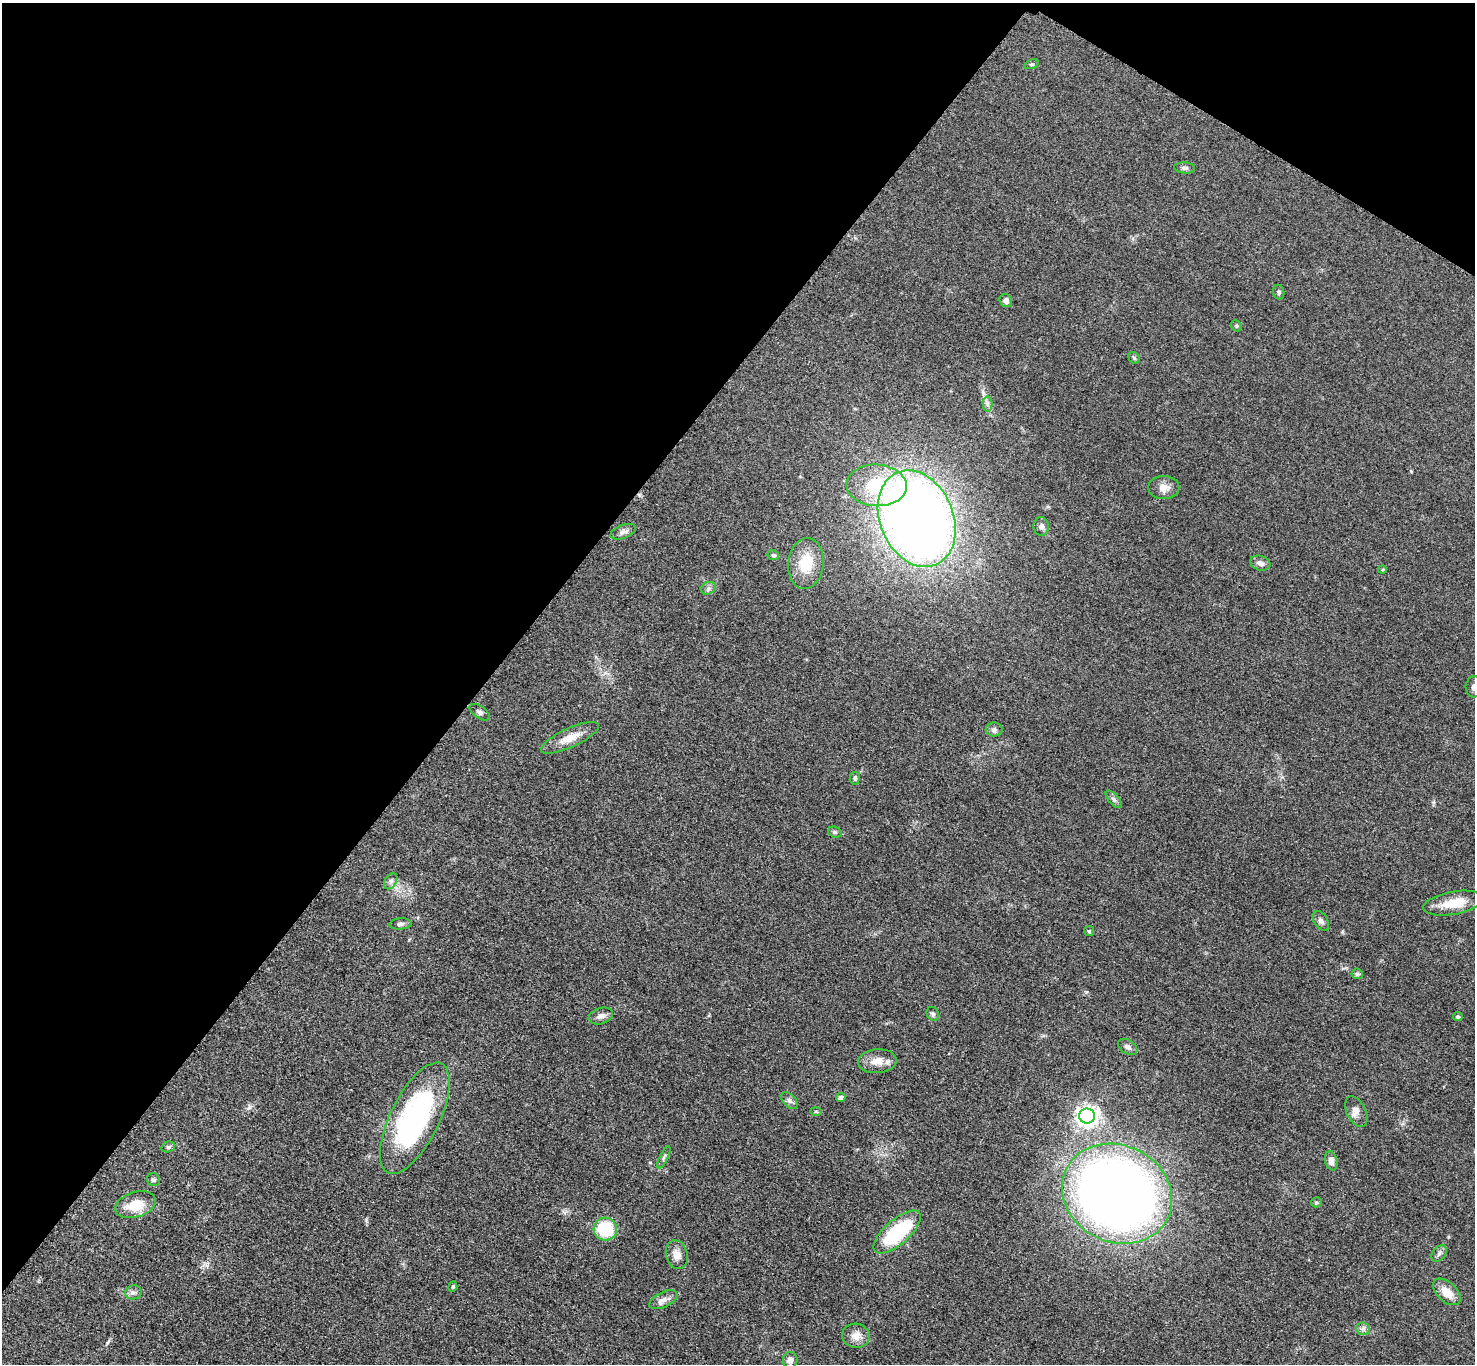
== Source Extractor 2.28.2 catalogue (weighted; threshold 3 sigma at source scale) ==
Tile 2 of 4 x 4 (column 2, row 1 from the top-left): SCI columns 1485-2957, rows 4251-5612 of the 5911 x 5916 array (HDU 1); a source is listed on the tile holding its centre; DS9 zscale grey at full resolution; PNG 1477 x 1366 px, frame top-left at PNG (2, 3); each listed source drawn as its Kron ellipse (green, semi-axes under 4 px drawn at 4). Shown black and unused: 36% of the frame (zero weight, under 3 of 5 exposures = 1% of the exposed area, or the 3 px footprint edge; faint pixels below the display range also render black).
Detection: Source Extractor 2.28.2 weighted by HDU 2 'WHT'; one run over the whole footprint, this tile lists its part. Background 0.0533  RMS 0.0058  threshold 0.0262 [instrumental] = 3 sigma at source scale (4.5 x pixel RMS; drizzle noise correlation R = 1.50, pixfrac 1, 0.05/0.05 arcsec/px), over >= 5 px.
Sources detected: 59; all 59 listed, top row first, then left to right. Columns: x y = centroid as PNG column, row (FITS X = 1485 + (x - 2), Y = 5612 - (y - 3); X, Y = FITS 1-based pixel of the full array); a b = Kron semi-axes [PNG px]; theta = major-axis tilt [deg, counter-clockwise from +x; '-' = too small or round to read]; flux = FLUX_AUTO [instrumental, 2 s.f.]
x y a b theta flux
1031 64 7 4 19 0.87
1185 168 10 5 -4 1.8
1279 292 7 5 -81 1.1
1006 301 7 6 - 2.6
1236 326 6 5 - 0.8
1134 358 6 5 - 0.91
987 404 7 5 -90 1.5
877 485 30 21 -3 32
1164 487 15 12 0 4.6
917 519 50 36 -67 680
1041 526 9 7 -83 2.2
623 532 13 6 21 2.6
773 555 5 5 - 1.3
806 563 26 17 83 17
1260 563 10 7 -19 3
1382 570 4 4 - 0.72
708 588 8 6 20 1.5
1474 687 10 8 -88 3.1
480 712 11 6 -35 1.7
994 730 8 7 - 1.7
570 738 31 9 25 9.2
855 778 6 5 - 0.96
1114 799 10 5 -49 1.6
835 832 7 5 -20 1.2
391 881 9 5 61 1.9
1453 903 30 11 10 14
1321 921 11 6 -56 2
400 924 11 5 5 1.6
1089 931 5 5 - 0.75
1357 974 5 5 - 1
933 1014 7 6 - 1.3
601 1016 12 8 18 3.1
1458 1016 5 4 - 1.2
1128 1047 11 7 -33 2.3
877 1061 19 12 4 7.3
841 1097 4 4 - 3.2
789 1101 10 6 -44 1.8
816 1111 6 4 -2 0.78
1356 1112 16 9 -64 3.9
1087 1116 8 7 - 320
415 1118 61 24 64 120
168 1147 7 5 15 1.1
664 1157 12 3 65 1.1
1331 1161 10 6 -78 4.1
153 1180 7 6 - 1.3
1117 1194 56 48 -26 600
1316 1202 5 5 - 0.84
136 1205 21 12 17 13
605 1229 12 11 - 25
897 1232 29 12 41 41
1439 1253 9 6 50 1.7
677 1255 14 10 -74 4.8
453 1287 5 4 - 0.79
133 1292 8 7 - 2
1447 1292 16 9 -43 7.9
663 1300 15 7 26 3.5
1363 1329 7 6 - 1.8
856 1336 14 12 -12 5.2
790 1360 8 7 - 2.7
Isophote crosses this tile's border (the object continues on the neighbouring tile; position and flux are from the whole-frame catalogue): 1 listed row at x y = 1474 687